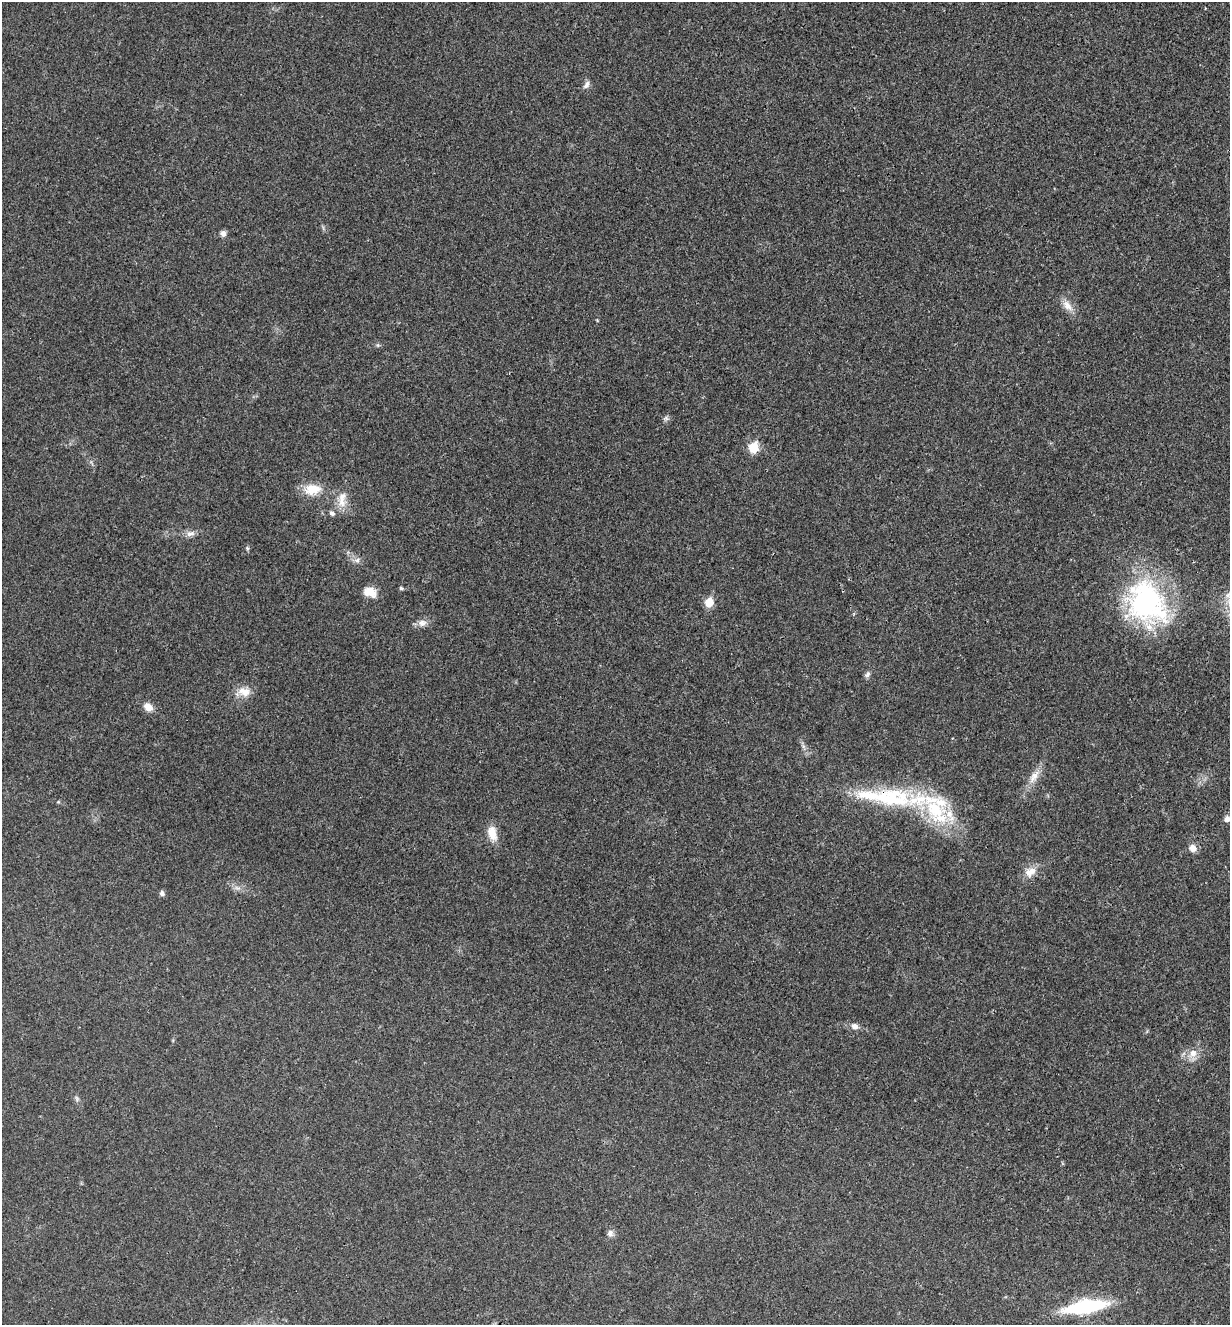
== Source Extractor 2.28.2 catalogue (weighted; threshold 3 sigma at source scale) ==
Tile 6 of 4 x 4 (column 2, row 2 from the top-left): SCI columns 1449-2676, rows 2747-4069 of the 5480 x 5490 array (HDU 1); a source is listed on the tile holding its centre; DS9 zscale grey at full resolution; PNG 1232 x 1327 px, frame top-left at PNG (2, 2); no overlay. Shown black and unused: <1% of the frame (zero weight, under 3 of 4 exposures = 8% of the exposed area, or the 3 px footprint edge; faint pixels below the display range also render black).
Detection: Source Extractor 2.28.2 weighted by HDU 2 'WHT'; one run over the whole footprint, this tile lists its part. Background 0.022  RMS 0.0035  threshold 0.0156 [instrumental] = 3 sigma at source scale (4.5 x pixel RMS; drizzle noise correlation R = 1.50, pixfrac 1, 0.05/0.05 arcsec/px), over >= 5 px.
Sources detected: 38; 4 inside a brighter listed object's ellipse — not listed separately; the other 34 listed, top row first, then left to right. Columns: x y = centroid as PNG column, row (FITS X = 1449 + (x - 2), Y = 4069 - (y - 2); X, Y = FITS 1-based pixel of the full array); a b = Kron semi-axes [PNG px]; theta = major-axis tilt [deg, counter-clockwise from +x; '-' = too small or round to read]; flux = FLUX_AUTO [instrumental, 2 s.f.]
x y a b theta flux
586 85 12 7 58 1.3
223 233 8 7 - 1.2
1067 306 18 10 -49 3.2
378 345 6 5 - 0.56
666 418 7 6 - 0.81
753 447 6 5 - 16
312 489 23 15 5 6.6
342 499 24 11 84 4.6
332 513 7 6 - 0.96
190 533 13 7 12 1.8
247 548 6 4 -47 0.46
357 560 8 6 15 1.2
401 588 6 4 -17 0.54
370 592 15 10 -15 4.8
709 602 6 5 - 10
1146 602 57 46 -68 56
422 623 13 9 1 2.1
867 674 9 6 50 0.95
244 692 18 13 -14 4
148 707 11 8 -38 3
803 746 7 4 -72 0.82
1034 776 22 9 57 3.9
885 797 98 22 -5 36
58 802 5 3 - 0.34
1227 819 6 6 - 1.7
492 833 19 11 -74 4.7
1193 848 8 8 - 2.6
1030 872 17 11 26 3.7
162 893 6 6 - 1
855 1026 9 8 - 1.7
1193 1053 13 11 65 3.3
77 1099 8 3 -71 0.65
610 1233 9 8 - 1.5
1086 1306 46 13 9 28
Overlapping masked pixels (flux is a lower limit): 1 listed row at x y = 885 797